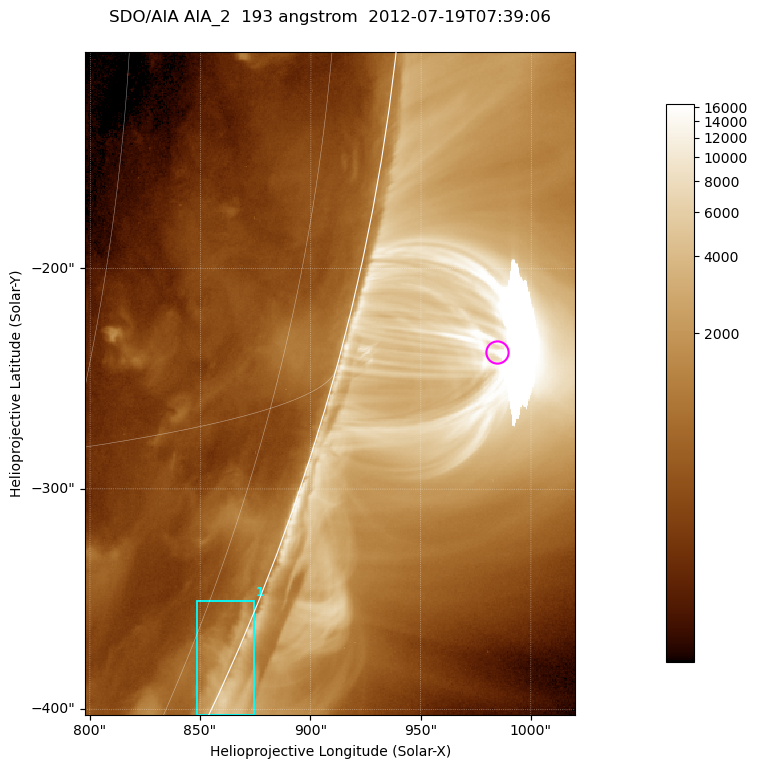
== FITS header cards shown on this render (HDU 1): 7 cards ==
TELESCOP= 'SDO/AIA '           / For AIA: SDO/AIA
INSTRUME= 'AIA_2   '           / For AIA: AIA_ATA1, AIA_ATA2, AIA_ATA3 or AIA_AT
WAVELNTH=                  193 / [angstrom] Wavelength
WAVEUNIT= 'angstrom'           / Wavelength unit: angstrom
DATE-OBS= '2012-07-19T07:39:06.837' / [ISO] Date when observation started; ISO 8
CTYPE1  = 'HPLN-TAN'           / CTYPE1; Typically HPLN
CTYPE2  = 'HPLT-TAN'           / CTYPE2; Typically HPLT

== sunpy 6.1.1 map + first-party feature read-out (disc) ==
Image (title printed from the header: SDO/AIA AIA_2  193 angstrom  2012-07-19T07:39:06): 370 x 500 px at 0.601 arcsec/px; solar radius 944 arcsec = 1572 px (partial field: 1.2% of the solar disc is inside the frame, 48% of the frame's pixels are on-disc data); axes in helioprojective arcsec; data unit not stated in the header (colour bar unlabelled)
Orientation: roll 0.0564 deg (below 1 deg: not rotated)
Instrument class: DISC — disc imager (sunpy class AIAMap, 193 A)
Bright regions (active regions / flare kernels): reference = the on-disc median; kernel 3 px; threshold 5 sigma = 958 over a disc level ~482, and >= 1.15x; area >= 185 px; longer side >= 4 px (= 2.4 arcsec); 1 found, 1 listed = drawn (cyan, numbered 1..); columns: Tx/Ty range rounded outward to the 2 arcsec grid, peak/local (2 s.f.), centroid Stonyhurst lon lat
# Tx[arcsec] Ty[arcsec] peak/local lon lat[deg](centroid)
1 848..874 -404..-350 8.5 +82 -23
Off-limb structures (1.02-1.3 R_sun): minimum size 92 px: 2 found; the strongest spans PA ~250..260 deg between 1.02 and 1.14 R_sun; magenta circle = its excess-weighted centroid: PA ~255 deg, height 1.07 R_sun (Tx ~984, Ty ~-238 arcsec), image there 10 x the reference